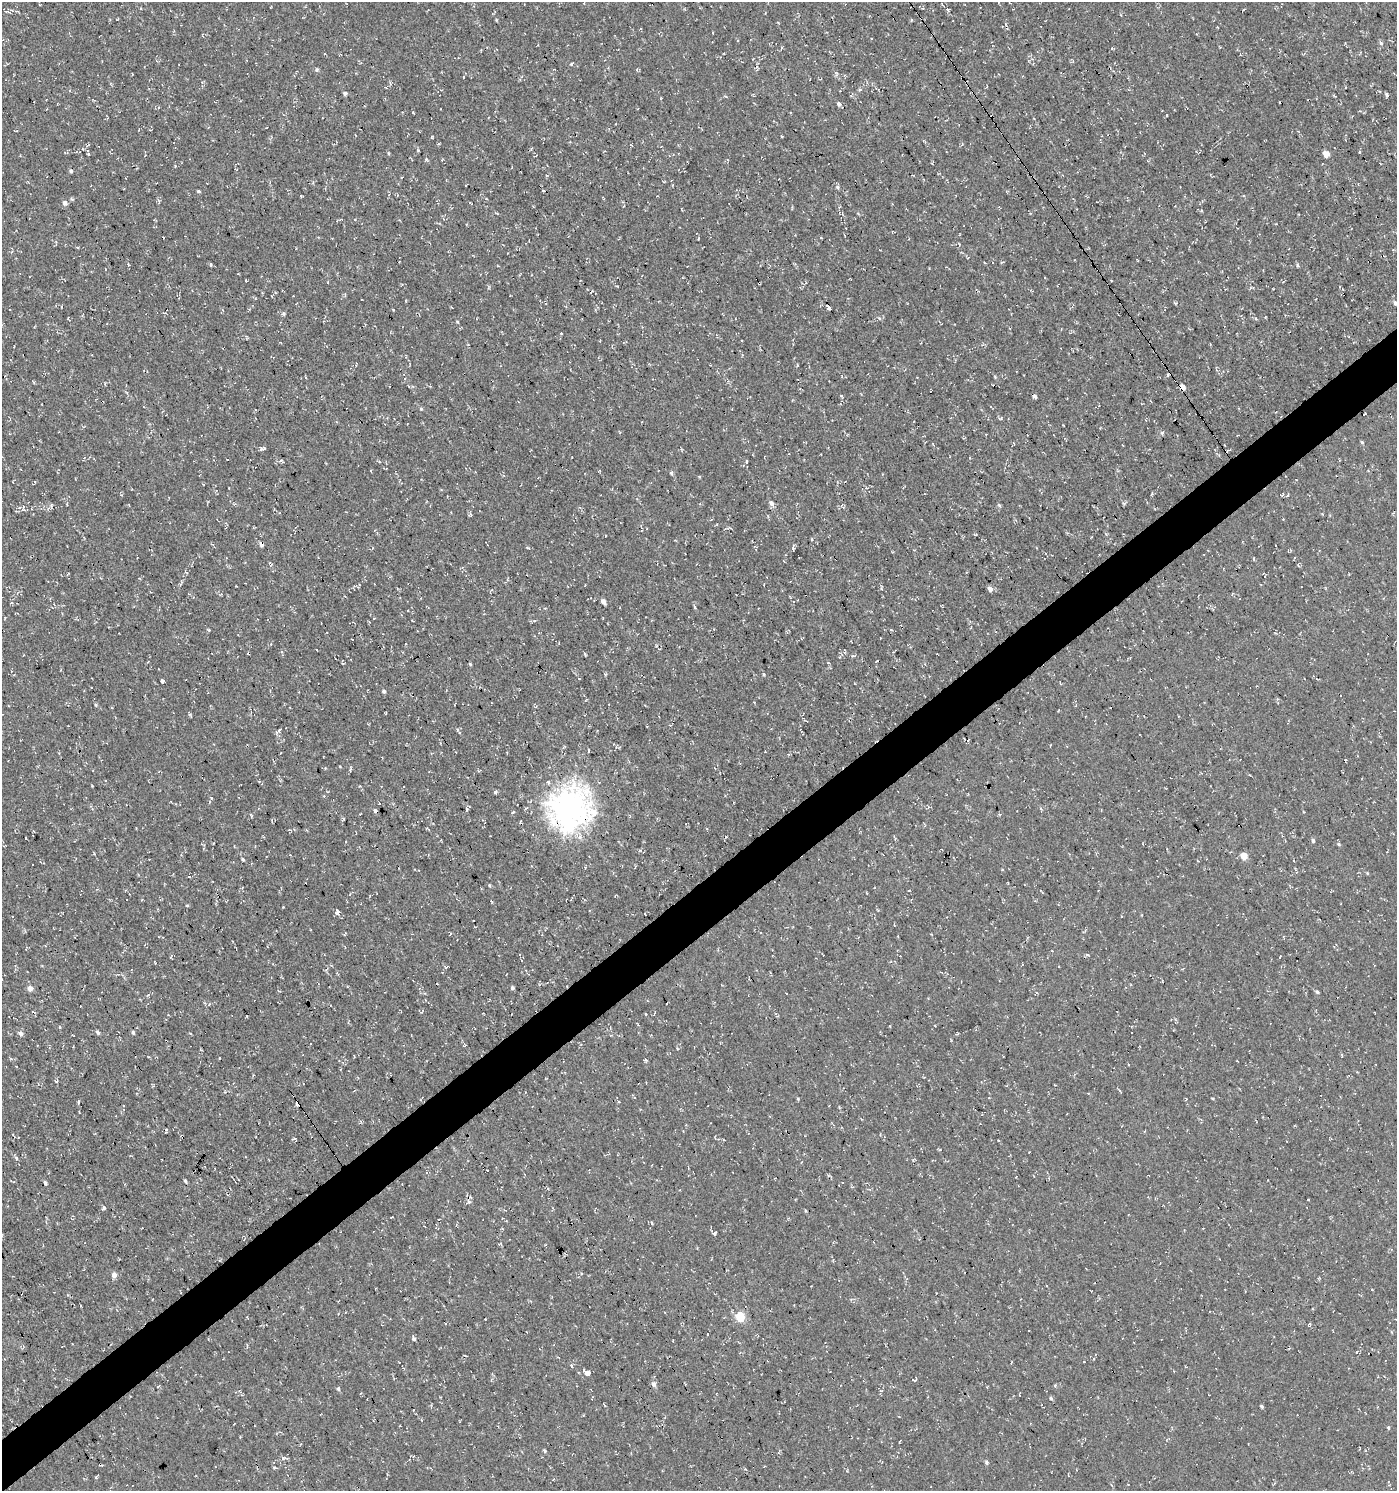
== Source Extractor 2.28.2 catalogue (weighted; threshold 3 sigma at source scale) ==
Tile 7 of 4 x 4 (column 3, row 2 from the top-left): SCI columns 2981-4375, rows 2981-4469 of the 5896 x 5960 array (HDU 1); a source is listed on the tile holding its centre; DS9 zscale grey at full resolution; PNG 1399 x 1493 px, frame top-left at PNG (2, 2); no overlay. Shown black and unused: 4% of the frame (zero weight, under 3 of 4 exposures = <1% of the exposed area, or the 3 px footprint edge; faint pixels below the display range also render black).
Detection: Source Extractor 2.28.2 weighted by HDU 2 'WHT'; one run over the whole footprint, this tile lists its part. Background 4.60e-05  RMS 0.005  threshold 0.0224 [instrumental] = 3 sigma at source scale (4.5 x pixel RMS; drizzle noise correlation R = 1.50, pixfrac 1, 0.0396/0.0396 arcsec/px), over >= 5 px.
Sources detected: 209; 21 cosmic-ray / hot-pixel residue — not listed; the other 188 listed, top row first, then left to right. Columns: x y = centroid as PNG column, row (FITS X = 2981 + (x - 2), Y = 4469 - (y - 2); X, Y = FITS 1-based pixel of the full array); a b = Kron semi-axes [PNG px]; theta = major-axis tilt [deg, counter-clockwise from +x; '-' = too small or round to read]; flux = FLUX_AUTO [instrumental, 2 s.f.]
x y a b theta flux
584 4 3 2 - 0.33
948 10 6 3 -31 0.76
9 12 8 3 -27 0.83
911 19 3 3 - 0.8
1218 27 3 2 - 0.36
640 29 3 2 - 0.53
713 33 3 2 - 0.38
1345 43 3 2 - 0.35
1381 43 5 4 - 0.75
781 48 4 3 - 0.81
1112 48 5 3 - 0.47
571 64 5 3 - 0.5
317 69 5 5 - 0.87
132 74 3 2 - 0.34
463 77 4 3 - 0.43
1345 87 3 2 - 0.35
345 93 4 4 - 1.4
1386 94 4 3 - 1
838 104 5 4 - 1.2
413 112 4 2 - 0.39
1167 115 3 2 - 0.4
782 137 3 2 - 0.39
604 151 3 2 - 0.47
1359 152 5 3 - 0.44
388 153 6 3 -72 0.5
88 154 3 3 - 0.41
1326 154 5 5 - 4.4
536 156 3 2 - 0.34
71 171 4 4 - 0.9
837 187 5 5 - 0.79
543 190 4 2 - 0.47
198 191 4 3 - 0.68
158 200 6 4 -69 0.72
64 203 6 5 - 1.7
623 206 3 3 - 0.45
795 235 3 3 - 0.28
211 264 5 4 - 0.64
1297 265 5 4 - 0.65
246 280 2 2 - 0.37
759 283 3 2 - 1.2
1175 303 6 3 -37 0.57
1395 303 5 4 - 1
61 306 3 3 - 0.52
829 307 5 3 - 16
393 309 4 2 - 0.4
248 311 5 3 - 0.39
284 313 5 5 - 0.86
879 318 6 4 -20 0.7
457 321 5 3 - 0.41
107 323 4 2 - 0.32
561 333 3 3 - 0.49
246 337 5 3 - 0.53
14 346 3 2 - 0.46
1167 375 6 4 87 0.83
305 377 4 2 - 0.45
1182 387 4 4 - 4.4
841 396 5 3 - 0.55
1034 396 4 4 - 1.2
421 409 5 4 - 0.6
1276 412 3 2 - 0.27
1000 418 6 4 31 0.61
1162 433 5 5 - 0.77
1362 442 4 3 - 0.6
263 448 7 4 5 1.4
282 461 8 4 -33 0.89
379 461 5 3 - 0.45
747 462 6 3 -88 0.76
371 471 4 2 - 0.37
671 473 5 5 - 0.74
34 482 5 3 - 0.53
1287 496 5 3 - 0.5
771 503 8 5 -59 2
1124 503 6 4 18 0.6
51 505 6 4 46 0.88
999 505 5 5 - 0.74
23 510 6 3 -18 0.62
261 544 5 4 - 1.8
527 547 4 3 - 0.46
793 548 8 3 86 0.66
1204 554 2 2 - 0.4
1254 558 5 2 - 0.54
270 564 7 4 -52 0.68
1265 576 3 2 - 0.54
181 582 8 3 77 0.74
990 589 6 5 - 2.1
603 602 7 4 -55 1.8
695 607 5 3 - 0.7
374 618 3 2 - 0.28
317 650 3 2 - 0.3
585 655 5 3 - 0.55
828 663 4 3 - 0.46
470 664 3 3 - 0.49
162 681 4 3 - 3.6
384 691 5 4 - 1.1
96 705 5 3 - 0.53
386 713 3 2 - 0.41
279 731 4 3 - 4.9
589 750 4 2 - 0.51
351 769 6 3 85 0.73
548 782 6 4 -70 0.92
496 792 6 3 29 0.88
211 798 4 3 - 0.45
569 807 13 13 - 630
526 808 4 3 - 0.6
466 809 7 3 90 0.63
513 812 4 4 - 0.66
33 831 4 3 - 0.43
894 837 6 2 -70 0.53
26 839 3 2 - 0.82
1313 841 5 4 - 0.93
1339 844 5 4 - 0.56
1387 852 3 2 - 0.32
883 855 3 2 - 0.27
1244 856 5 5 - 8.1
243 859 4 3 - 0.87
1367 873 5 3 - 0.41
1008 883 3 2 - 0.33
489 885 4 3 - 0.5
1041 891 5 2 - 0.43
491 901 4 2 - 0.39
283 907 2 2 - 0.29
337 912 4 4 - 3.7
645 914 2 2 - 0.39
1122 916 3 2 - 0.59
894 925 3 3 - 0.31
1087 955 5 3 - 0.71
1280 957 3 2 - 0.51
446 967 5 3 - 0.63
30 988 5 4 - 3.4
512 988 4 4 - 1.2
1317 992 5 4 - 0.86
148 995 5 3 - 0.7
421 1011 6 4 -4 0.64
483 1013 3 2 - 0.3
646 1014 3 3 - 1
247 1016 3 2 - 0.34
935 1026 3 2 - 0.35
60 1027 4 4 - 0.49
97 1032 5 4 - 1
20 1033 5 4 - 2.3
133 1033 5 4 - 0.78
464 1045 5 3 - 0.41
645 1060 4 4 - 0.59
56 1081 5 4 - 0.65
798 1099 5 3 - 0.47
1186 1099 3 3 - 0.46
78 1102 5 3 - 0.56
297 1103 6 3 -64 11
1145 1131 3 2 - 0.39
295 1139 7 3 -48 0.5
940 1150 4 4 - 0.53
1029 1152 2 2 - 0.27
16 1158 6 4 -62 0.79
185 1181 5 3 - 0.74
45 1183 4 3 - 0.99
1308 1200 2 2 - 0.39
469 1202 8 5 27 1.2
104 1208 5 4 - 0.92
805 1211 5 3 - 0.54
652 1223 5 3 - 0.42
502 1228 4 3 - 0.45
715 1233 6 5 - 0.71
114 1275 5 4 - 3.2
740 1316 5 5 - 27
445 1323 3 3 - 3.9
527 1332 3 2 - 0.27
414 1339 5 4 - 0.93
1289 1348 5 3 - 0.61
1093 1359 4 3 - 0.44
571 1365 3 3 - 1.4
1186 1367 3 3 - 0.48
587 1373 5 3 - 29
915 1380 5 3 - 0.77
654 1384 6 5 - 1.7
1055 1385 5 3 - 0.5
158 1386 4 2 - 0.34
338 1389 5 4 - 0.76
1051 1398 4 4 - 0.71
604 1405 5 3 - 0.43
1261 1406 4 3 - 0.79
421 1420 4 3 - 0.47
1388 1427 5 4 - 0.59
900 1442 4 2 - 0.49
545 1451 4 3 - 0.8
284 1458 9 4 3 1
986 1463 5 4 - 0.9
275 1468 6 3 -6 0.64
553 1479 4 3 - 0.37
Overlapping masked pixels (flux is a lower limit): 7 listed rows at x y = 759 283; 829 307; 1182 387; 261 544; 569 807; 297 1103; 469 1202
Unlisted compact peaks at least as high as the median listed source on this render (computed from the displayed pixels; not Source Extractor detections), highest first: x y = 426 160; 764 674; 96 1477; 209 630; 995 377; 187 905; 94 853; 699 477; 175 166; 190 714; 640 850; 92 786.